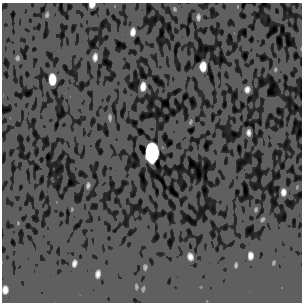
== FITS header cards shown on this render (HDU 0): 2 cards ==
NAXIS1  =                  300
NAXIS2  =                  300

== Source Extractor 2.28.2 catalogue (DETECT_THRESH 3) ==
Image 300 x 300 px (HDU 0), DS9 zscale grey, 1 PNG px = 1 image px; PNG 304 x 304 px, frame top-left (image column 1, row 300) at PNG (2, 3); no overlay
Background -6.94e-05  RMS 0.05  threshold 0.149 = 3 sigma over >= 5 px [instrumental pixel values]
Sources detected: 19; all 19 listed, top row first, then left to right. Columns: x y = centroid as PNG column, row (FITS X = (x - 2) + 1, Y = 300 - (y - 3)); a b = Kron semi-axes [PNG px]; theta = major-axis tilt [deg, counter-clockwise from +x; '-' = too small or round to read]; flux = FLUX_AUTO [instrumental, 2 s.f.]
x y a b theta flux
92 5 5 4 - 10
198 17 5 3 - 4.4
133 32 7 4 84 11
95 57 6 4 84 9.3
203 66 8 5 89 24
52 79 9 6 -87 38
143 86 7 4 86 14
247 89 5 4 - 8.5
248 133 5 3 - 6.8
152 152 12 8 89 1000
88 185 6 4 75 4.3
283 192 6 4 89 10
250 256 7 4 90 11
190 257 6 4 -77 11
74 263 6 4 79 8.1
236 265 6 3 72 3.3
145 267 6 4 72 3.9
98 274 7 4 80 9.7
5 290 8 5 87 14
At the frame edge (FLAGS 8, measured only in part): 1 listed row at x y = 92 5